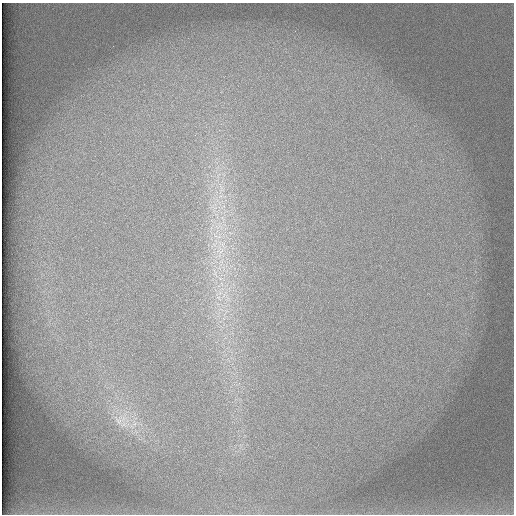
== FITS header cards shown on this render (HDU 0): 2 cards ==
NAXIS1  =                  512 /
NAXIS2  =                  512 /

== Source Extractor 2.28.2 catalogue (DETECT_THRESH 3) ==
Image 512 x 512 px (HDU 0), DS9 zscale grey, 1 PNG px = 1 image px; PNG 516 x 516 px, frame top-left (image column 1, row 512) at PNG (2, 3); no overlay
Background 102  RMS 3.1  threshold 9.4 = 3 sigma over >= 5 px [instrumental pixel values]
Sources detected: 3; all 3 listed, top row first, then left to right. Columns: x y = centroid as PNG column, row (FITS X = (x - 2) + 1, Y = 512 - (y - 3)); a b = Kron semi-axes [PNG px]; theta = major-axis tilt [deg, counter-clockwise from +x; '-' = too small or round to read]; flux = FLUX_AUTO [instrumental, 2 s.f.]
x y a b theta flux
221 251 9 4 38 860
218 298 8 5 -45 720
119 421 11 8 -44 1600